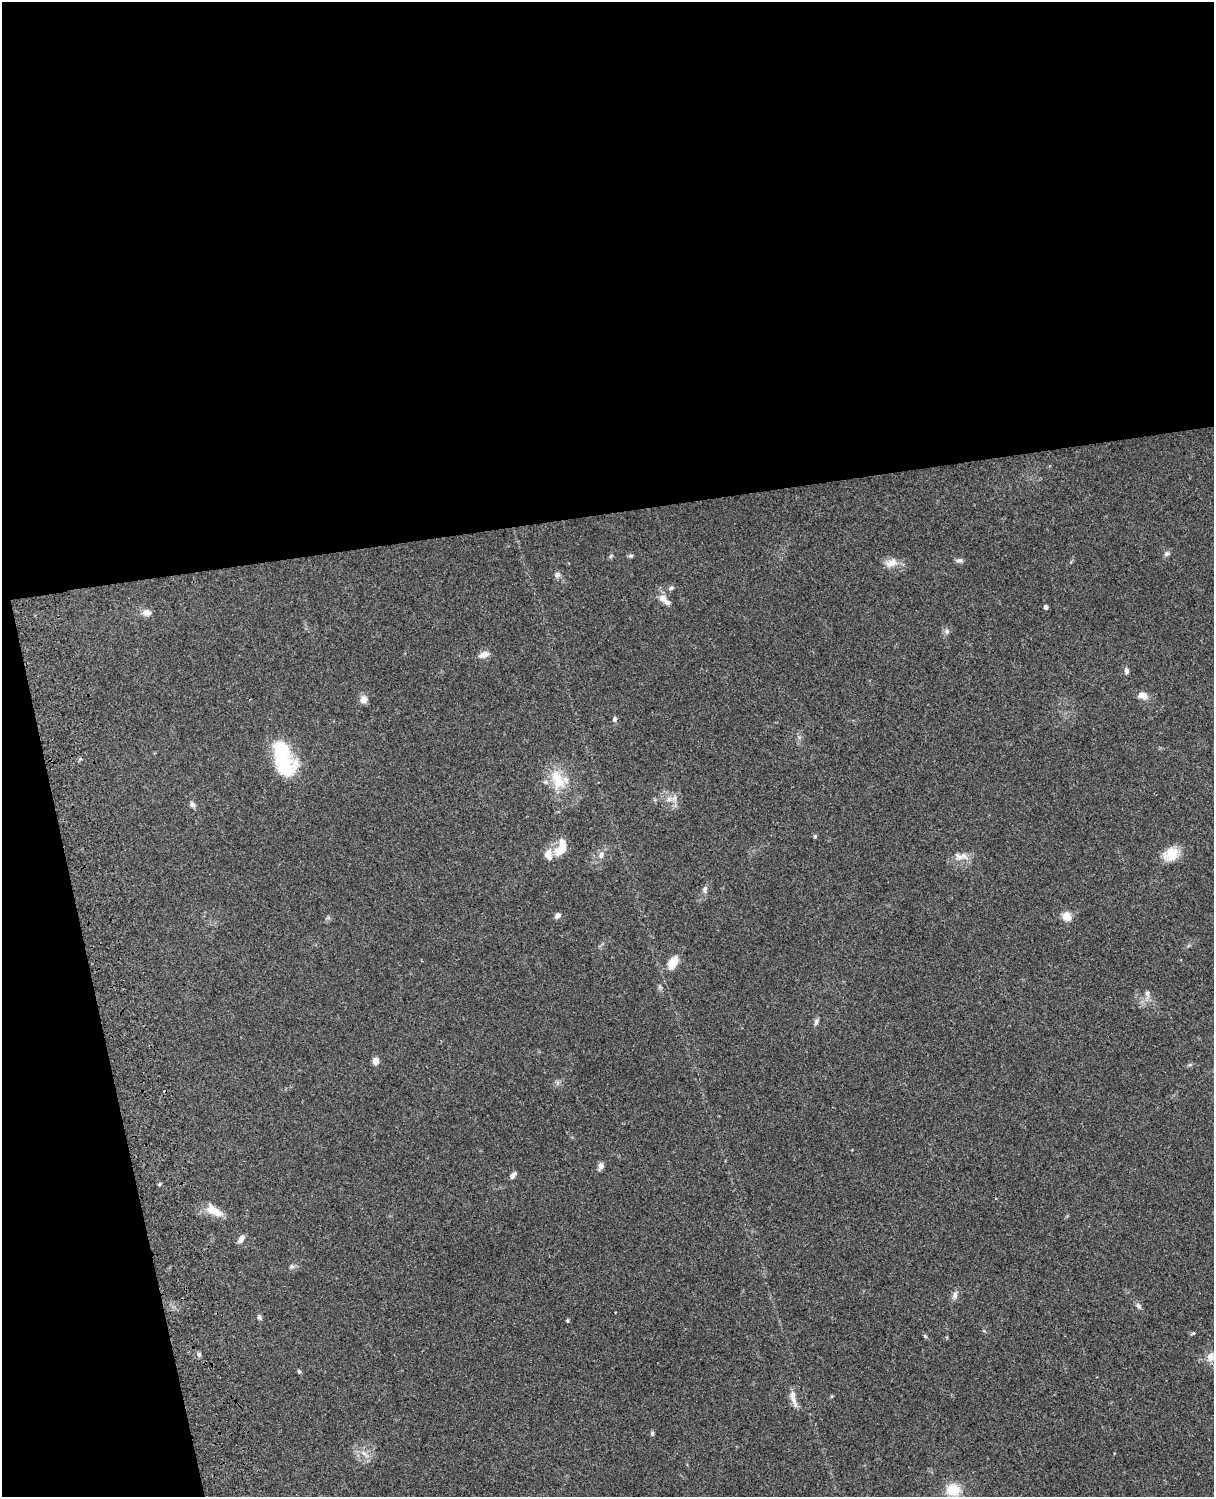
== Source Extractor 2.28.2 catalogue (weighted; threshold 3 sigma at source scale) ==
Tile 1 of 4 x 3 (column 1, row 1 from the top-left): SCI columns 121-1332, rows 3269-4763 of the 5088 x 4927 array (HDU 1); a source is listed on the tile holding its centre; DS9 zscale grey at full resolution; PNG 1216 x 1499 px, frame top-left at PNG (2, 2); no overlay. Shown black and unused: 39% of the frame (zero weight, under 3 of 4 exposures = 6% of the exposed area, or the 3 px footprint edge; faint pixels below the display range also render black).
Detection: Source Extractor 2.28.2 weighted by HDU 2 'WHT'; one run over the whole footprint, this tile lists its part. Background 0.0986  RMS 0.0064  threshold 0.0286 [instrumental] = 3 sigma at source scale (4.5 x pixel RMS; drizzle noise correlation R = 1.50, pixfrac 1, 0.05/0.05 arcsec/px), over >= 5 px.
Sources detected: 54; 3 inside a brighter listed object's ellipse — not listed separately; the other 51 listed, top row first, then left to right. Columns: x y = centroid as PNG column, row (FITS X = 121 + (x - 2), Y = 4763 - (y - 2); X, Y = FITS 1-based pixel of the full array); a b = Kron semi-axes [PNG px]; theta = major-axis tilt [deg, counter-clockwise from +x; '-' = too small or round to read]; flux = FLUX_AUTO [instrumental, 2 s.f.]
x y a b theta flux
1166 554 7 5 16 1.4
611 556 6 5 - 1
631 556 7 5 7 0.98
959 560 9 6 -4 1.7
891 563 18 10 19 5.7
557 575 8 7 - 2
671 588 7 5 18 1.2
663 599 13 9 -38 4.4
1046 607 4 4 - 1.9
147 613 12 9 -6 3.8
947 631 8 5 -83 1.5
484 654 14 7 20 4.1
1126 671 7 5 -77 1.7
1143 695 10 7 -18 5.4
364 699 10 9 - 3.6
615 719 7 5 80 1.3
799 737 6 5 - 1.2
283 759 38 19 -72 46
557 779 31 16 -72 17
669 799 7 6 - 2.2
192 804 7 6 - 1.9
815 836 5 5 - 0.77
562 850 20 12 47 8.9
1171 854 19 15 32 12
601 855 10 7 83 2.7
959 856 14 8 -31 4.3
705 889 10 6 75 2.1
558 915 8 6 41 2.2
1067 916 9 9 - 6.6
673 963 15 9 63 9.2
1147 993 9 7 -89 2.3
816 1022 10 5 74 1.7
376 1061 8 7 - 3.3
601 1166 9 6 71 2.7
513 1175 9 5 49 2.2
214 1210 25 11 -30 8.8
241 1239 10 6 54 2.9
292 1266 7 6 - 1.4
955 1295 11 6 70 2.5
1138 1306 9 6 -56 1.9
259 1317 8 5 -61 1.4
567 1320 5 4 - 0.71
1193 1333 5 4 - 0.7
925 1336 6 4 -45 0.78
199 1354 6 5 - 1.4
1211 1357 14 10 81 5.1
299 1371 5 5 - 0.76
793 1398 26 7 -75 4.9
652 1433 6 5 - 1
364 1453 9 6 -28 3.1
953 1490 16 15 - 14